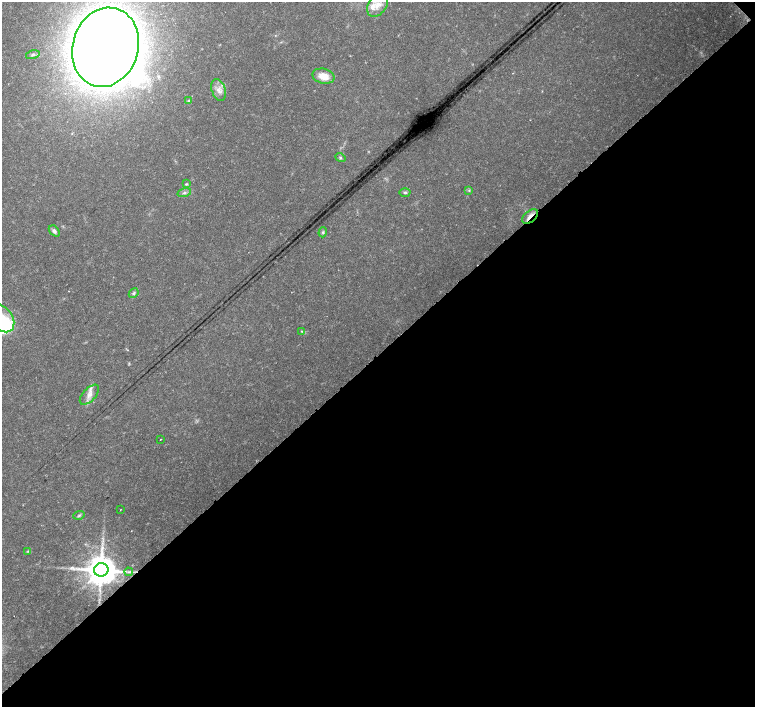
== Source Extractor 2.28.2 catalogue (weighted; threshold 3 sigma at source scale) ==
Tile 12 of 4 x 4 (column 4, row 3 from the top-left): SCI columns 4517-6021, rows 1563-2971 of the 6027 x 6007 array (HDU 1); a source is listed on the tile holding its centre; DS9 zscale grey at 2 x 2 block average (1 PNG px = mean of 2 x 2 image px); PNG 757 x 709 px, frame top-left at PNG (2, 2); each listed source drawn as its Kron ellipse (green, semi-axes under 4 px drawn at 4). Shown black and unused: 50% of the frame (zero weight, under 3 of 4 exposures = <1% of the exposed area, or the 3 px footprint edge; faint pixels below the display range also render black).
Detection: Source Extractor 2.28.2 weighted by HDU 2 'WHT'; one run over the whole footprint, this tile lists its part. Background 0.0132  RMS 0.002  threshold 0.00896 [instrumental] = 3 sigma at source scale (4.5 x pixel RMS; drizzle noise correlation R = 1.50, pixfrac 1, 0.0396/0.0396 arcsec/px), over >= 5 px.
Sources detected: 28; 3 inside a brighter object's white glare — neither listed nor drawn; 1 inside a brighter listed object's ellipse — not listed separately; the other 24 listed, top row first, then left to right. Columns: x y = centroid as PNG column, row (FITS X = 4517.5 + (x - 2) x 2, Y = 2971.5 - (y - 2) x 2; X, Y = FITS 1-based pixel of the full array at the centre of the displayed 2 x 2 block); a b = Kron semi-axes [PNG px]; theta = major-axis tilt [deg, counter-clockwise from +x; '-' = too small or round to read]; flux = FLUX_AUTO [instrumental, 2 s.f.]
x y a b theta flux
378 5 13 9 55 5.2
105 47 40 33 73 960
33 55 7 3 14 0.96
324 76 11 7 -14 7.1
219 90 11 6 -72 3.2
189 101 4 3 - 0.5
340 157 5 3 - 0.79
186 184 4 3 - 0.6
469 190 4 3 - 0.56
405 192 5 3 - 0.73
184 193 7 3 15 1.2
530 216 9 5 39 2.8
54 231 6 4 -49 1.7
323 232 5 4 - 0.83
134 293 5 4 - 1
2 318 15 10 -54 11
302 331 3 3 - 0.54
89 395 12 6 47 3.7
161 439 2 2 - 0.25
120 510 2 2 - 0.21
79 515 6 3 19 0.67
28 551 4 3 - 0.5
101 570 7 6 - 1300
129 572 4 3 - 0.82
Overlapping masked pixels (flux is a lower limit): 2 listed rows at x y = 530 216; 101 570
Isophote crosses this tile's border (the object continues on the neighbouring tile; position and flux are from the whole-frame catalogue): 1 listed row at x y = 2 318